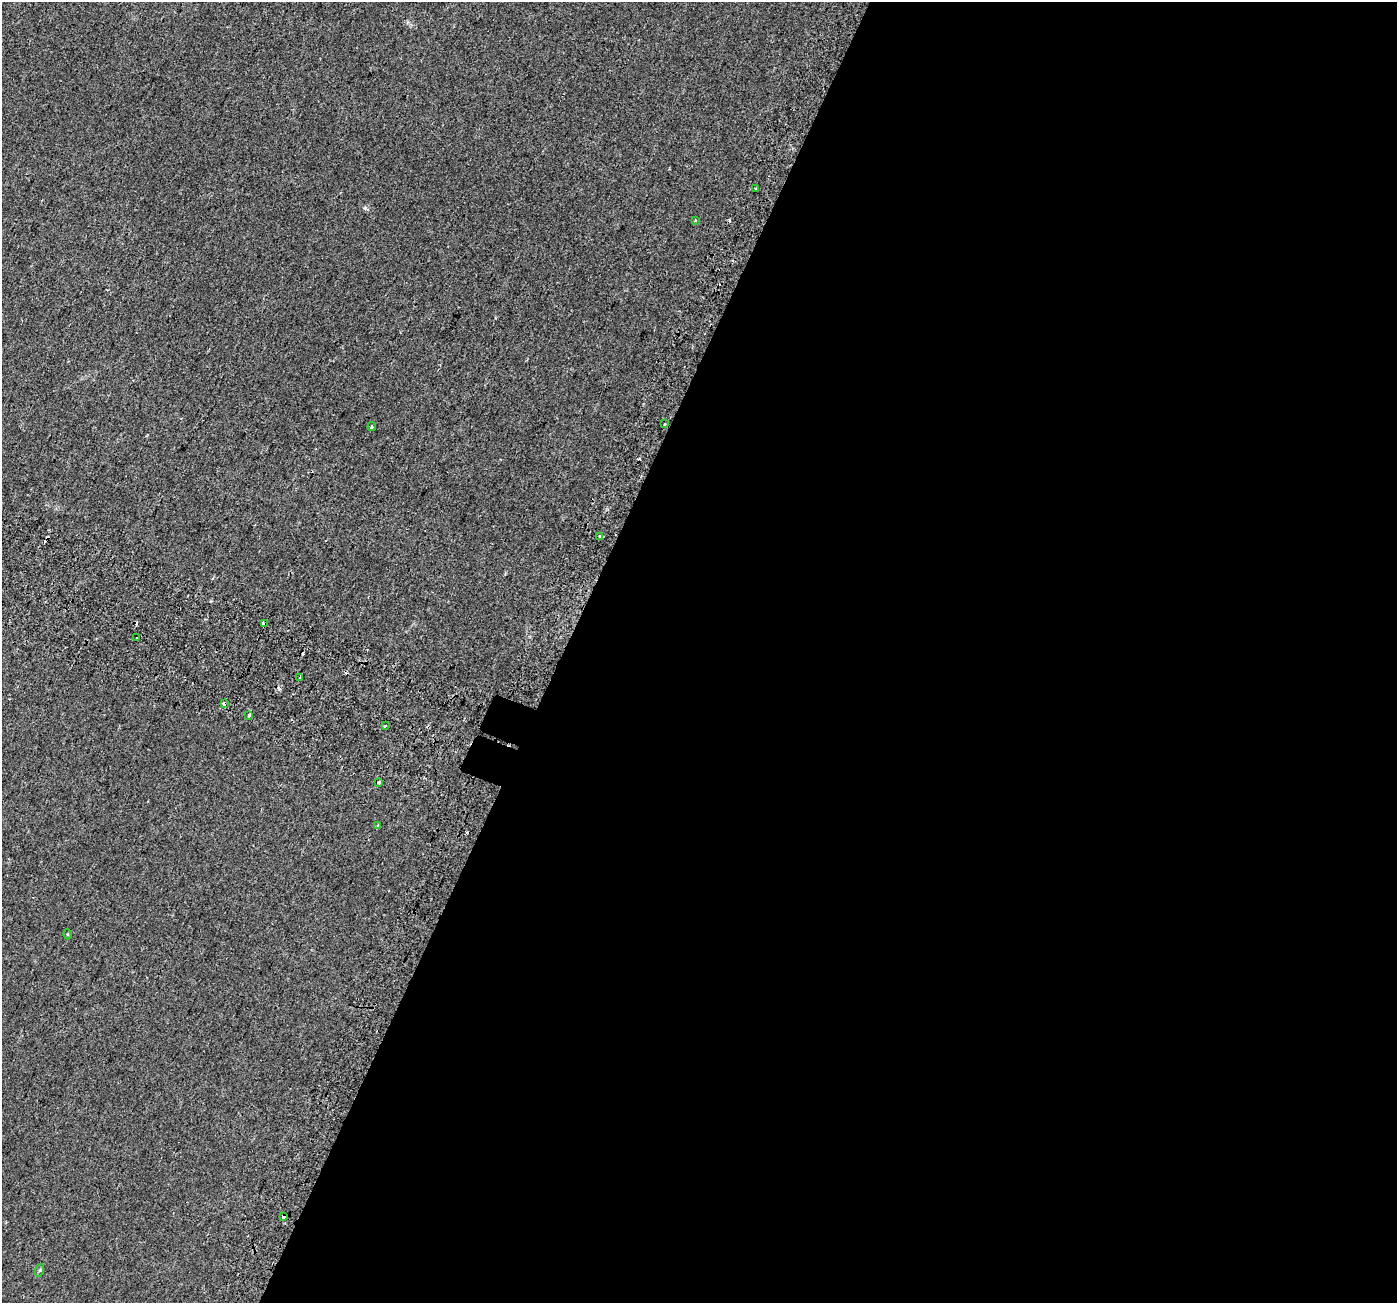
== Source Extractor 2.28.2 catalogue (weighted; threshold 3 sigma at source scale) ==
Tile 12 of 4 x 4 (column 4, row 3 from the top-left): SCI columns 4249-5643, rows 1646-2946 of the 5698 x 5829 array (HDU 1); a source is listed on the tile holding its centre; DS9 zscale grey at full resolution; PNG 1399 x 1305 px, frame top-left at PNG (2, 2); each listed source drawn as its Kron ellipse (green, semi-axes under 4 px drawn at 4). Shown black and unused: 60% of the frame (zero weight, under 2 of 3 exposures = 4% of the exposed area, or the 3 px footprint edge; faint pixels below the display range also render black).
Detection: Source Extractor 2.28.2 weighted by HDU 2 'WHT'; one run over the whole footprint, this tile lists its part. Background 0.0279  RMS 0.0051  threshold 0.0229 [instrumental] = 3 sigma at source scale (4.5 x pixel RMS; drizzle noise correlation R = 1.50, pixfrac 1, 0.0396/0.0396 arcsec/px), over >= 5 px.
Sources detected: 23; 7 cosmic-ray / hot-pixel residue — neither listed nor drawn; the other 16 listed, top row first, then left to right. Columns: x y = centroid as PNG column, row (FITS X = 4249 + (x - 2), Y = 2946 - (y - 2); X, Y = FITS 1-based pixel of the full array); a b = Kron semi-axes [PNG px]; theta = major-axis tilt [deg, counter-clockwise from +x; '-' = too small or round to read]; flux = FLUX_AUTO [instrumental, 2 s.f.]
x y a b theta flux
756 189 3 3 - 1.5
695 220 3 3 - 0.47
665 424 3 3 - 0.83
372 427 4 3 - 0.99
600 536 3 3 - 3.6
264 624 4 3 - 4.2
137 638 3 2 - 1.1
300 677 4 3 - 0.48
224 703 4 3 - 4.7
249 715 3 3 - 2.3
385 726 3 3 - 3.1
378 783 3 3 - 1.9
378 826 4 3 - 2.6
67 934 5 3 - 0.44
284 1216 4 3 - 4.9
40 1270 6 4 71 0.63
Overlapping masked pixels (flux is a lower limit): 3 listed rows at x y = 264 624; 224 703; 284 1216